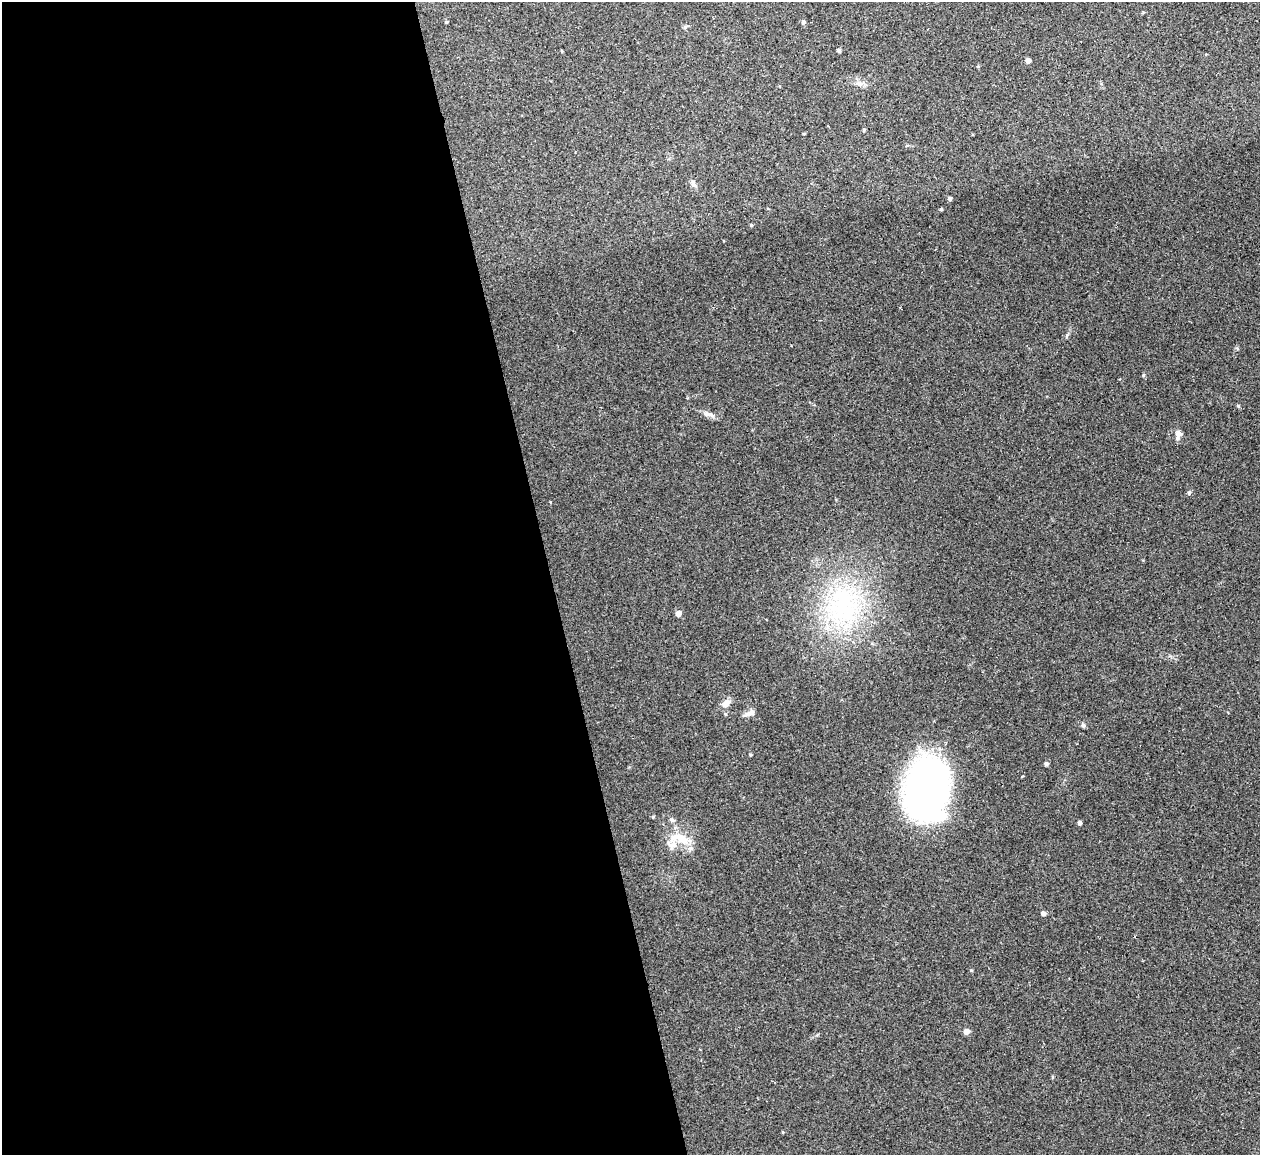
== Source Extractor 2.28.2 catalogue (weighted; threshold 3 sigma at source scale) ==
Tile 9 of 4 x 4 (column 1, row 3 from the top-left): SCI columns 58-1315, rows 1306-2458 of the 5088 x 5029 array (HDU 1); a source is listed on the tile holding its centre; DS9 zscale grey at full resolution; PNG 1262 x 1157 px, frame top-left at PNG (2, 2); no overlay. Shown black and unused: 44% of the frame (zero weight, under 2 of 3 exposures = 3% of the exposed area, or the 3 px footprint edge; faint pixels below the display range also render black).
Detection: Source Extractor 2.28.2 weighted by HDU 2 'WHT'; one run over the whole footprint, this tile lists its part. Background 0.0722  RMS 0.0088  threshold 0.0395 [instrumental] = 3 sigma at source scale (4.5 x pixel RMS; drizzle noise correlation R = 1.50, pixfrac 1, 0.05/0.05 arcsec/px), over >= 5 px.
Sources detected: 32; all 32 listed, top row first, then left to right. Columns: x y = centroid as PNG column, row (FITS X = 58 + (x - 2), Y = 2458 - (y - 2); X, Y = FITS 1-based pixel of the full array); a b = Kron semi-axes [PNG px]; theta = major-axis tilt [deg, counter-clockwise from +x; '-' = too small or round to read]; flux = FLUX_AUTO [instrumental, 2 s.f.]
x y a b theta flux
446 22 4 3 - 0.78
803 22 5 5 - 1.9
839 50 4 4 - 1.8
1028 60 4 4 - 4.2
978 66 5 3 - 0.75
859 84 11 5 -27 3.1
864 130 5 3 - 0.84
804 134 4 3 - 0.67
693 184 8 6 -17 2.4
950 199 4 4 - 2.3
941 209 4 4 - 0.93
751 225 4 4 - 0.95
1143 375 5 3 - 1
709 414 17 5 -12 4.1
1178 435 12 8 -80 4.4
1189 493 5 5 - 1.2
843 606 59 48 85 130
678 613 5 5 - 5.3
726 703 10 7 32 6.1
750 713 15 6 24 4.2
725 714 5 4 - 1
1083 725 6 5 - 1.5
750 755 4 3 - 0.94
1046 763 5 4 - 2
927 789 50 34 86 430
653 817 4 4 - 0.75
671 820 7 5 -21 1.7
1079 823 4 3 - 2.5
681 839 30 12 -21 19
1043 913 5 5 - 2.5
971 970 5 3 - 0.74
966 1031 5 5 - 5.1